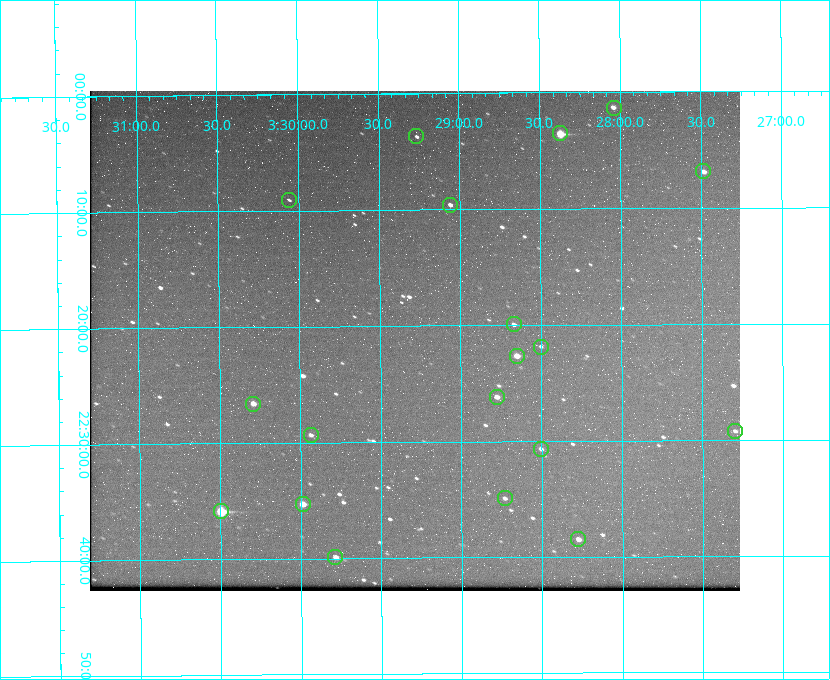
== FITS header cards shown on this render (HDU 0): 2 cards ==
NAXIS1  =                  650 / Width of table row in bytes
NAXIS2  =                  500 / Number of rows in table

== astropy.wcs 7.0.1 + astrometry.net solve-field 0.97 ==
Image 650 x 500 px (HDU 0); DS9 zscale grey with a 90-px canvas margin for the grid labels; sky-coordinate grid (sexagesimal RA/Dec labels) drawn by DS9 from the SOLVED WCS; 19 Tycho-2 reference stars matched to detected sources circled (green)
Header WCS: none
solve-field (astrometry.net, Tycho-2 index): SOLVED blind (the file carries no WCS)
Solved WCS: RA---TAN-SIP/DEC--TAN-SIP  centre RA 03:29:17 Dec +22:21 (52.32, +22.35 deg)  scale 5.17 arcsec/px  FOV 56.0' x 43.1'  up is -180 deg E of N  parity flipped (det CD > 0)
(file carries no celestial WCS; the grid is the blind solution)
Tycho-2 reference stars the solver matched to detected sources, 19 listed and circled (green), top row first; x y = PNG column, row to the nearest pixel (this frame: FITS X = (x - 90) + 1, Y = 500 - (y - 91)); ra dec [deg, ICRS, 3 dp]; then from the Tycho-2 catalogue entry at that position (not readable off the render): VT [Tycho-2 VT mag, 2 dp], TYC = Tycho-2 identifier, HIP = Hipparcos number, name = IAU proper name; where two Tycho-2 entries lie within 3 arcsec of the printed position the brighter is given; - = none
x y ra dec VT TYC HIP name
614 108 52.010 +22.023 11.65 1246-553-1 16144 -
560 133 52.094 +22.059 8.73 1246-565-1 16174 -
416 136 52.316 +22.062 11.63 1246-490-1 - -
703 171 51.872 +22.114 10.68 1245-1095-1 - -
289 200 52.515 +22.151 11.55 1246-639-1 - -
450 205 52.265 +22.160 11.20 1246-515-1 - -
514 324 52.168 +22.332 11.56 1246-558-1 - -
541 347 52.126 +22.364 12.17 1246-628-1 - -
517 356 52.163 +22.377 10.31 1246-508-1 - -
497 397 52.194 +22.436 11.10 1246-758-1 - -
253 404 52.573 +22.443 9.90 1246-338-1 - -
735 431 51.824 +22.487 11.65 1245-1005-1 - -
311 435 52.484 +22.489 11.63 1246-473-1 - -
541 449 52.126 +22.511 11.81 1797-918-1 - -
505 498 52.183 +22.582 11.55 1797-1044-1 - -
303 504 52.497 +22.588 9.77 1798-224-1 - -
221 511 52.624 +22.598 10.47 1798-308-1 - -
578 539 52.069 +22.641 10.36 1797-946-1 - -
335 557 52.446 +22.665 11.05 1798-126-1 - -